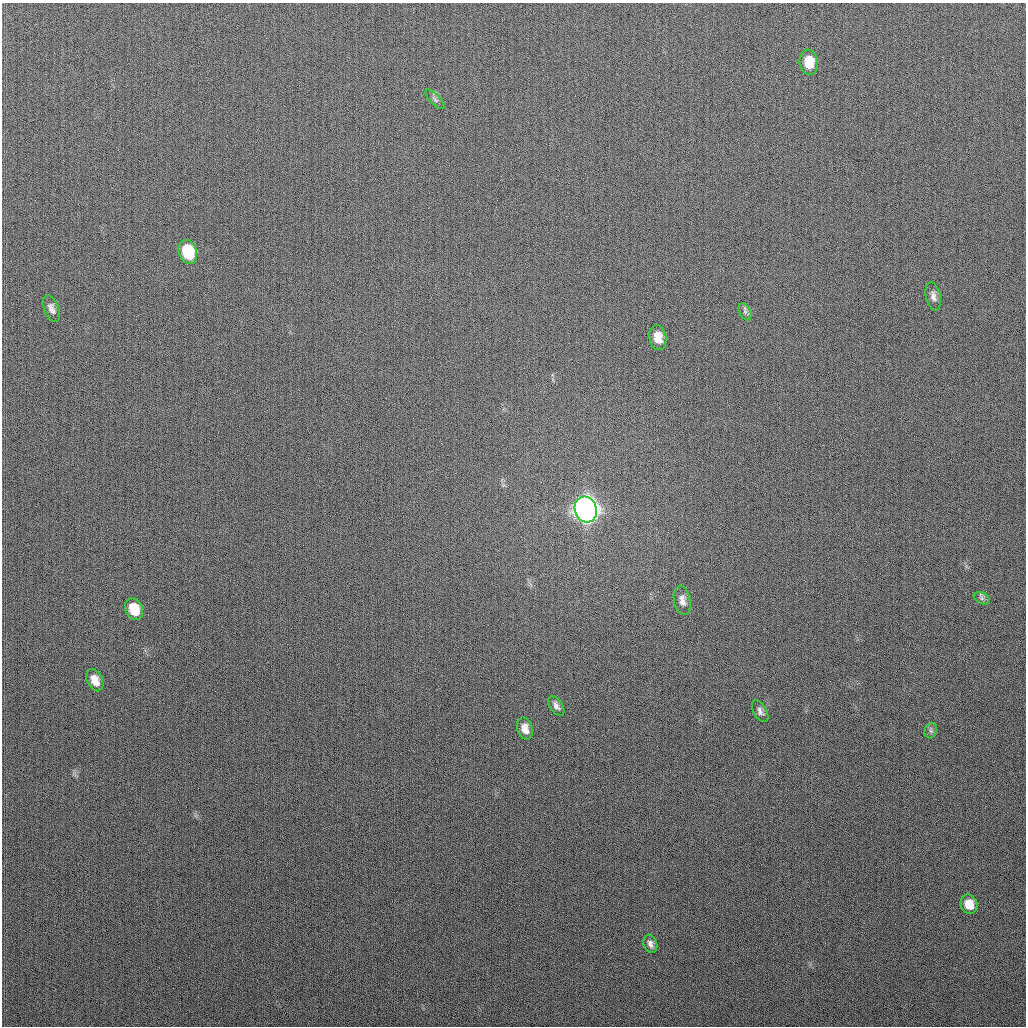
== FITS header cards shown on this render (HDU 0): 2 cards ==
NAXIS1  =                 1024
NAXIS2  =                 1024

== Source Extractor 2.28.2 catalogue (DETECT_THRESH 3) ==
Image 1024 x 1024 px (HDU 0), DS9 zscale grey, 1 PNG px = 1 image px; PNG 1028 x 1028 px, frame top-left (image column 1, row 1024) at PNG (2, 3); each listed source drawn as its Kron ellipse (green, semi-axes under 4 px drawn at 4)
Background 266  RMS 10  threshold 31.4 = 3 sigma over >= 5 px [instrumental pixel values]
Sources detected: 18; all 18 listed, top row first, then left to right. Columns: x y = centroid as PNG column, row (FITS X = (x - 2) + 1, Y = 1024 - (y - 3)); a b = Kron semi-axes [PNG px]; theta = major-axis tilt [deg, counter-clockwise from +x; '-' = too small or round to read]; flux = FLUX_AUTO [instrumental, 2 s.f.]
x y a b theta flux
809 62 13 9 -83 1.4e+04
435 99 13 5 -45 2.0e+03
188 252 12 9 -70 3.5e+04
933 296 14 7 -78 3.9e+03
51 308 14 7 -67 3.8e+03
745 312 9 5 -65 2.1e+03
658 337 13 8 -80 9.6e+03
586 510 13 11 -74 1.0e+06
982 598 9 5 -26 1.8e+03
682 600 15 8 -79 4.9e+03
134 609 11 8 -66 1.9e+04
95 680 12 7 -63 9.1e+03
556 706 11 6 -56 3.2e+03
760 711 12 6 -60 2.9e+03
525 729 11 7 -72 6.1e+03
931 731 8 6 70 1.9e+03
969 904 10 8 -69 1.2e+04
650 944 9 6 -72 3.1e+03